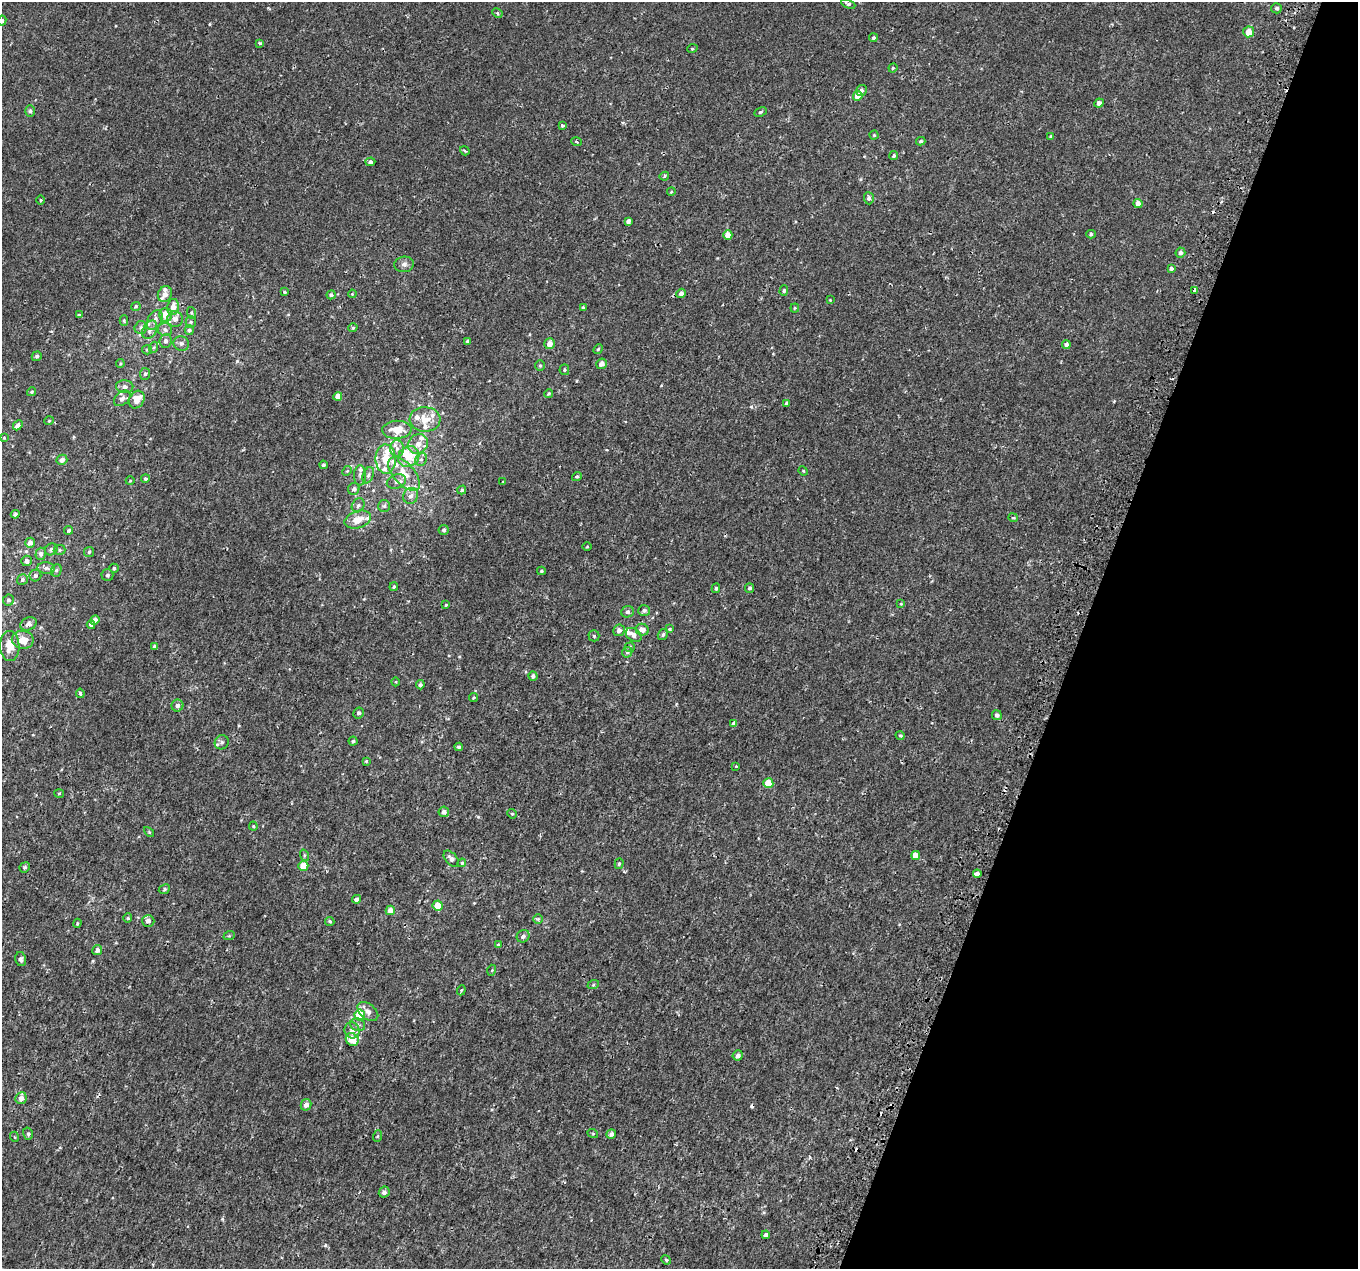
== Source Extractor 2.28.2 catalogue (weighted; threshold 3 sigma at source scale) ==
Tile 8 of 4 x 4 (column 4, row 2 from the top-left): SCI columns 4124-5479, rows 2839-4105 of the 5544 x 5737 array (HDU 1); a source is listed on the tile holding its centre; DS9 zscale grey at full resolution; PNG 1360 x 1271 px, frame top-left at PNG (2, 2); each listed source drawn as its Kron ellipse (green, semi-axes under 4 px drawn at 4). Shown black and unused: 21% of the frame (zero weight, under 2 of 3 exposures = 5% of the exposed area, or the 3 px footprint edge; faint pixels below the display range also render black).
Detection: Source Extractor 2.28.2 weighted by HDU 2 'WHT'; one run over the whole footprint, this tile lists its part. Background 5.62e-04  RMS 0.0017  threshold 0.00757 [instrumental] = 3 sigma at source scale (4.5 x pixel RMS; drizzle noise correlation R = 1.50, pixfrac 1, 0.0396/0.0396 arcsec/px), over >= 5 px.
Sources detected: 232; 1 inside a brighter object's white glare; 3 cosmic-ray / hot-pixel residue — neither listed nor drawn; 20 inside a brighter listed object's ellipse — not listed separately; the other 208 listed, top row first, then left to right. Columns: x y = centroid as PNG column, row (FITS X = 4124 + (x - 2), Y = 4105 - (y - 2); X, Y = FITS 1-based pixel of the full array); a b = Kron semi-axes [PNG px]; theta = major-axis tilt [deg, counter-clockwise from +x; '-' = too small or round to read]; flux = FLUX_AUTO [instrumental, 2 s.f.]
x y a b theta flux
848 4 8 4 -24 0.36
1277 8 5 5 - 0.34
497 13 5 4 - 0.32
2 21 5 4 - 0.33
1249 32 5 5 - 1.7
873 38 4 4 - 0.27
260 43 3 3 - 0.28
692 49 5 3 - 0.16
893 68 4 4 - 0.17
861 90 6 5 - 0.45
858 96 5 4 - 1.7
1099 103 5 4 - 0.59
30 111 6 5 - 0.34
760 112 6 4 27 0.23
562 126 3 3 - 0.41
874 135 4 4 - 0.18
1051 136 4 3 - 0.16
921 141 4 3 - 0.26
576 142 5 3 - 0.19
465 151 5 3 - 0.22
894 155 5 4 - 0.27
370 162 5 4 - 0.39
664 176 5 4 - 0.2
671 192 4 3 - 0.15
869 198 6 5 - 0.45
41 200 5 3 - 0.16
1138 204 4 4 - 1.1
628 221 4 4 - 0.54
1091 234 4 4 - 0.24
728 235 4 4 - 1.6
1180 253 5 5 - 0.49
404 264 10 7 5 0.6
1171 268 3 3 - 0.32
1195 290 4 3 - 1.3
784 291 5 4 - 0.24
284 292 4 3 - 0.16
681 293 5 4 - 0.56
165 294 8 7 - 0.89
352 294 4 3 - 0.13
331 295 4 4 - 0.31
830 300 3 3 - 0.11
136 306 5 4 - 0.2
173 307 8 6 79 1.4
583 307 4 3 - 0.35
795 308 4 4 - 0.16
192 313 6 4 -70 0.21
79 315 4 3 - 0.25
165 315 7 6 - 2
175 319 8 7 - 0.77
155 320 11 7 61 0.75
124 321 5 4 - 0.17
191 322 5 5 - 0.26
141 328 7 6 - 0.39
353 328 5 4 - 0.24
165 329 7 6 - 0.53
150 330 10 6 63 0.76
189 330 5 4 - 0.3
165 341 7 6 - 0.52
467 341 4 3 - 0.28
181 343 8 7 - 0.51
549 344 5 5 - 0.97
1066 345 4 4 - 0.5
154 347 5 3 - 0.18
598 349 5 4 - 0.21
147 350 5 4 - 0.18
37 356 5 4 - 0.31
120 364 4 3 - 0.16
602 364 5 5 - 0.77
540 366 5 4 - 0.23
564 370 5 5 - 0.23
145 374 6 5 - 0.29
125 387 8 6 -6 0.6
31 392 5 4 - 0.22
549 393 4 4 - 0.21
338 396 4 4 - 1.1
122 398 9 6 41 0.59
137 400 9 7 62 1.6
787 403 4 3 - 0.32
425 419 15 12 -2 2.4
49 421 4 4 - 0.17
18 425 5 4 - 0.65
397 430 15 9 3 2.7
4 438 4 3 - 0.13
418 444 10 9 - 1.2
397 448 8 7 - 0.65
409 457 11 10 - 3.2
386 459 15 10 -88 2.6
421 459 6 5 - 0.4
62 460 5 5 - 0.7
323 465 4 4 - 0.28
347 471 5 4 - 0.16
803 471 5 4 - 0.19
404 474 20 10 -48 2.8
360 475 10 6 89 0.56
368 475 8 5 69 0.41
577 477 5 4 - 0.24
145 479 4 4 - 0.25
130 481 4 3 - 0.13
396 481 10 7 18 0.67
503 482 4 2 - 0.1
354 489 6 5 - 0.44
462 490 4 4 - 0.26
411 496 8 7 - 0.73
358 505 7 6 - 0.45
384 506 6 6 - 0.31
15 514 4 4 - 0.34
1013 518 4 3 - 0.2
358 520 13 8 18 1.8
69 530 4 4 - 0.25
444 530 5 5 - 0.3
30 543 5 4 - 0.91
587 547 4 3 - 0.14
51 549 6 5 - 0.39
60 550 6 5 - 0.28
89 552 5 5 - 0.25
41 554 6 5 - 0.47
27 561 5 5 - 0.73
46 568 8 5 -7 0.53
114 568 4 4 - 0.26
56 570 6 5 - 0.32
541 571 4 4 - 0.19
107 575 6 6 - 0.34
35 576 6 5 - 0.41
22 580 6 5 - 0.33
394 587 4 4 - 0.23
716 588 5 3 - 0.23
749 588 5 4 - 0.34
8 600 5 5 - 0.43
901 604 4 4 - 0.15
446 605 4 3 - 0.17
644 610 6 5 - 0.42
627 612 6 5 - 0.52
95 620 5 4 - 0.86
28 624 8 6 22 0.66
91 625 4 4 - 0.52
670 629 4 3 - 0.19
619 630 6 5 - 0.55
642 630 6 6 - 1
663 634 6 4 57 0.31
634 635 8 6 -34 0.89
594 636 5 5 - 0.28
23 640 11 9 -9 1.9
10 646 15 9 -89 2.2
155 646 4 4 - 0.62
630 647 5 4 - 0.28
627 652 5 5 - 0.31
533 676 5 4 - 0.43
396 682 4 3 - 0.14
420 685 4 4 - 0.33
80 693 4 3 - 0.3
474 697 5 4 - 0.19
177 705 6 6 - 0.45
359 713 5 5 - 0.38
997 715 5 5 - 0.53
733 724 4 3 - 2.4
900 735 4 3 - 0.18
353 741 4 4 - 0.24
222 742 7 6 - 0.47
459 747 4 4 - 0.3
366 761 4 3 - 0.14
736 766 3 3 - 0.11
768 783 5 5 - 3.4
59 793 5 3 - 0.13
444 812 5 5 - 0.67
512 814 5 4 - 0.21
253 826 4 4 - 0.17
149 832 6 4 -46 0.18
304 855 6 4 -72 0.21
916 855 4 4 - 1.6
451 859 9 5 -49 0.64
462 863 4 3 - 0.19
619 864 5 4 - 0.23
303 866 5 5 - 2.2
25 867 5 5 - 0.29
977 874 4 3 - 1.7
164 889 6 4 26 0.25
357 899 4 4 - 0.58
438 906 5 5 - 2.8
390 910 5 4 - 1.5
128 918 5 4 - 0.21
538 919 5 5 - 0.21
148 921 6 6 - 0.76
330 921 5 4 - 0.22
77 923 4 3 - 0.17
229 936 6 3 18 0.17
523 936 7 6 - 0.47
498 945 4 3 - 0.19
97 950 5 5 - 0.68
21 959 7 5 -79 0.43
492 970 5 3 - 0.17
593 985 6 4 19 0.19
461 990 5 4 - 0.22
368 1011 12 7 -39 0.82
360 1015 5 5 - 5.2
358 1025 7 6 - 0.48
352 1030 8 7 - 0.87
352 1039 7 6 - 2.5
738 1055 5 5 - 0.52
21 1098 6 5 - 0.88
306 1105 6 5 - 0.76
28 1134 6 5 - 0.34
593 1134 5 3 - 0.14
611 1134 5 4 - 0.47
378 1136 6 4 70 0.18
15 1137 5 3 - 0.13
384 1192 6 5 - 0.44
766 1235 4 3 - 2
666 1260 5 4 - 0.21
Overlapping masked pixels (flux is a lower limit): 1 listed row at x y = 1195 290
Isophote crosses this tile's border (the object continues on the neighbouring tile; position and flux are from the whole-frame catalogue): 1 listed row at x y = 2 21